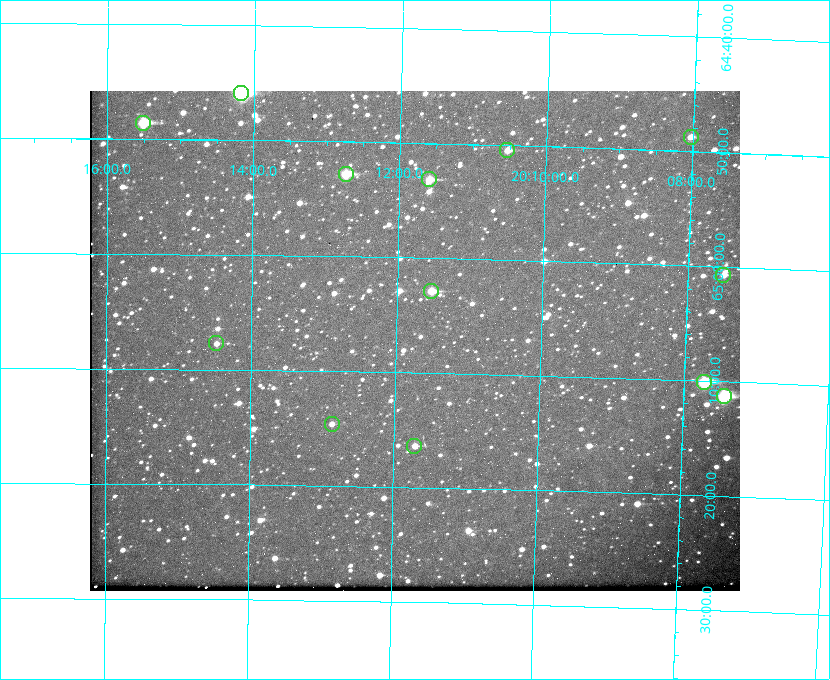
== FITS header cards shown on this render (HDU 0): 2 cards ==
NAXIS1  =                  650
NAXIS2  =                  500

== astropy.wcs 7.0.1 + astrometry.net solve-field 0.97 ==
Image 650 x 500 px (HDU 0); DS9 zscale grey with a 90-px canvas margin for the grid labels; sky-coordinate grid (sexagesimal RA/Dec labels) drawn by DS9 from the SOLVED WCS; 13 Tycho-2 reference stars matched to detected sources circled (green)
Header WCS: none
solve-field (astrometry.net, Tycho-2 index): SOLVED blind (the file carries no WCS)
Solved WCS: RA---TAN-SIP/DEC--TAN-SIP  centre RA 20:11:45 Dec +65:07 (302.94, +65.12 deg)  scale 5.23 arcsec/px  FOV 56.7' x 43.6'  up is +179 deg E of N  parity flipped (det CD > 0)
(file carries no celestial WCS; the grid is the blind solution)
Tycho-2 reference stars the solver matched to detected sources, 13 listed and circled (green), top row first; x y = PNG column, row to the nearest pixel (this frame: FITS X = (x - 90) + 1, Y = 500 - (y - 91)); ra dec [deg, ICRS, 3 dp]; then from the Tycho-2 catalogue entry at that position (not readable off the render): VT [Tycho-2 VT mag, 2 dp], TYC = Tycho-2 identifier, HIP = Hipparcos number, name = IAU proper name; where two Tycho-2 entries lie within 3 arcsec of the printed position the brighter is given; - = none
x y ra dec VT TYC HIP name
241 93 303.544 +64.765 7.36 4240-620-1 99731 -
143 123 303.878 +64.810 8.93 4240-794-1 - -
691 137 302.008 +64.813 10.38 4240-809-1 - -
507 150 302.633 +64.841 10.69 4240-985-1 - -
346 174 303.184 +64.880 9.02 4240-488-1 - -
429 179 302.897 +64.886 9.40 4240-717-1 - -
723 275 301.878 +65.011 10.80 4240-59-1 - -
431 291 302.882 +65.048 10.25 4240-98-1 - -
216 343 303.620 +65.129 11.18 4240-34-1 - -
704 382 301.932 +65.168 8.01 4240-866-1 99147 -
724 396 301.862 +65.188 7.70 4240-604-1 99125 -
332 424 303.217 +65.244 11.17 4240-236-1 - -
414 446 302.928 +65.273 10.74 4240-760-1 - -